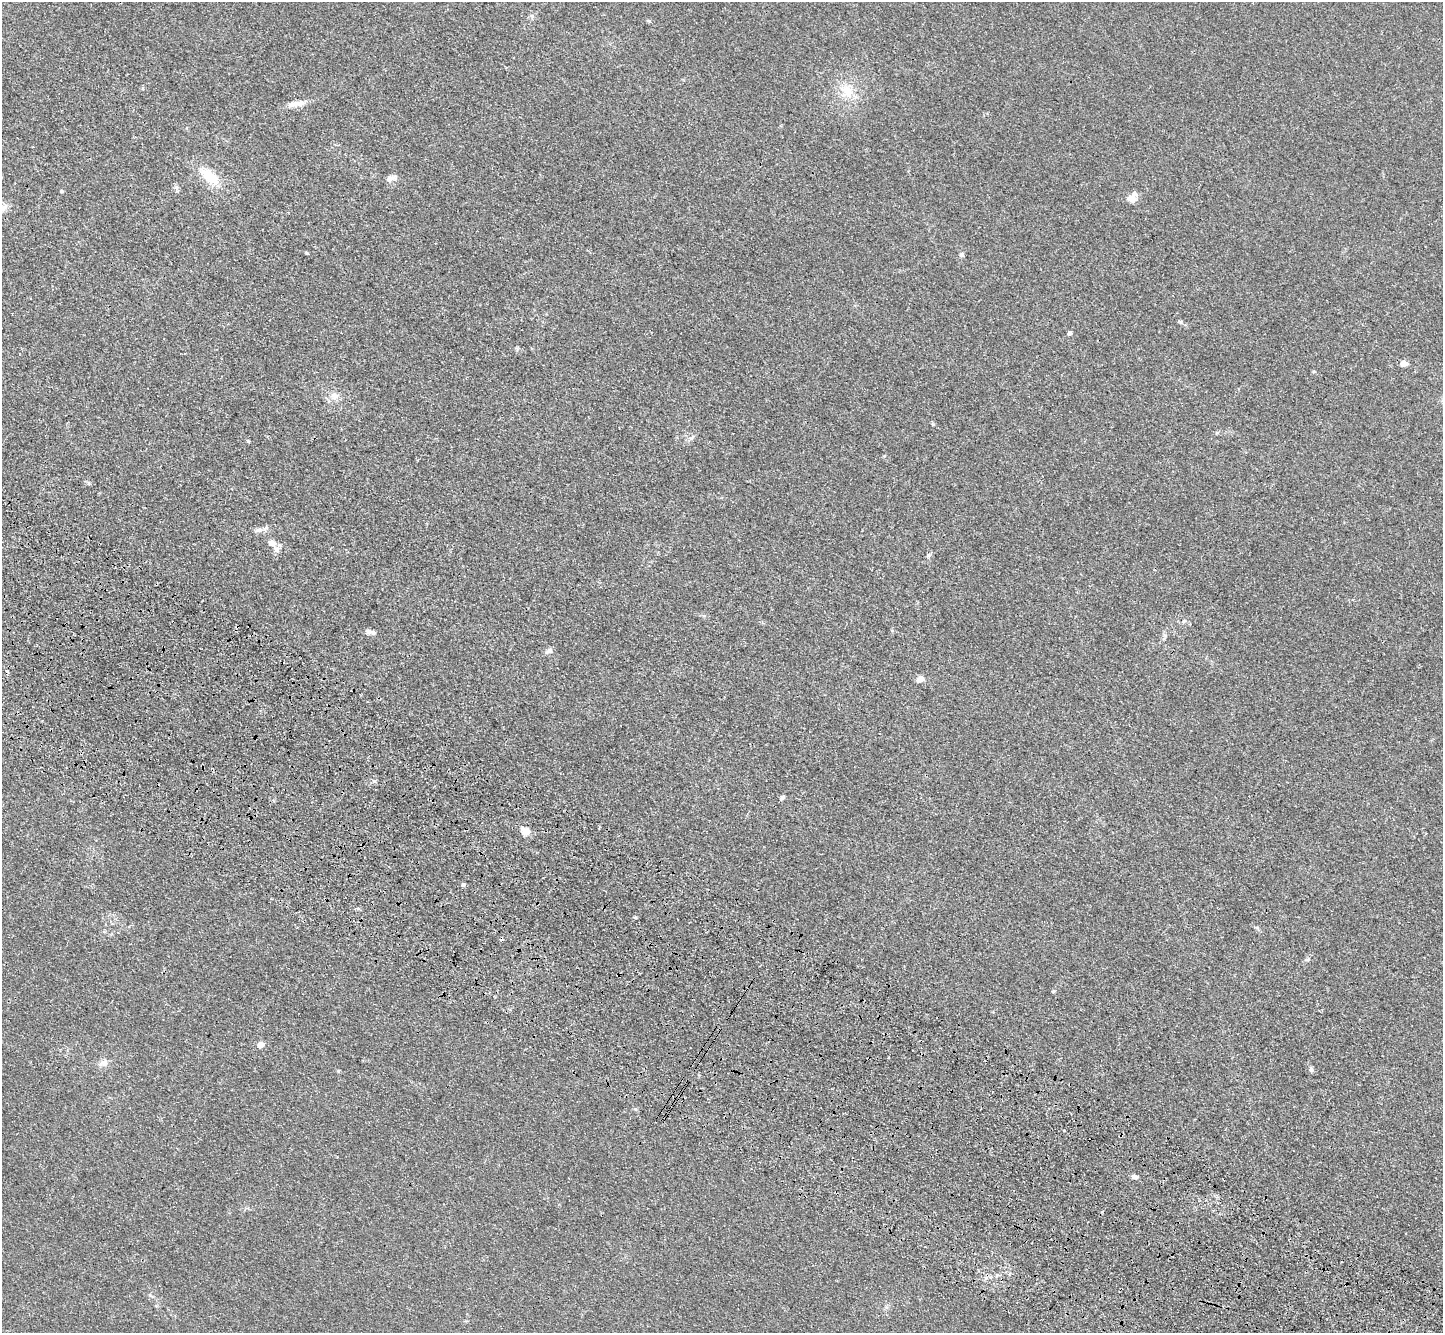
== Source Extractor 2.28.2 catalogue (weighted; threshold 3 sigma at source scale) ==
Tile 6 of 4 x 4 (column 2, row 2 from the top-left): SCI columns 1510-2950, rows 3054-4384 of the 5900 x 5969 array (HDU 1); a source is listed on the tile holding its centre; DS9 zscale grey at full resolution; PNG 1445 x 1335 px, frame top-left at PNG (2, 2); no overlay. Shown black and unused: <1% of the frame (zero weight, under 3 of 4 exposures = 6% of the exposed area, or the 3 px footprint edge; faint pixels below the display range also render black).
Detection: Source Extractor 2.28.2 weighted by HDU 2 'WHT'; one run over the whole footprint, this tile lists its part. Background 0.0123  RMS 0.0047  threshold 0.021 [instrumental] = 3 sigma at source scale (4.5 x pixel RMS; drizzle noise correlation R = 1.50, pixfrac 1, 0.05/0.05 arcsec/px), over >= 5 px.
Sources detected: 36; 1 cosmic-ray / hot-pixel residue — not listed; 2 inside a brighter listed object's ellipse — not listed separately; the other 33 listed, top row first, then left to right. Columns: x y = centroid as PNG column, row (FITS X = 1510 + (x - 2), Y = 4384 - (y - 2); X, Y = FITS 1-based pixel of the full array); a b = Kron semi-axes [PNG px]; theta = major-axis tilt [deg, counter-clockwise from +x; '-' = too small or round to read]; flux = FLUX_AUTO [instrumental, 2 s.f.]
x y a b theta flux
847 91 17 14 -73 8.9
299 103 19 8 5 3.5
210 177 31 13 -42 11
390 178 13 7 22 2.4
176 188 11 5 -83 1.1
62 191 4 3 - 0.64
1131 199 11 8 -20 3.2
4 207 12 6 51 2.1
962 254 7 6 - 0.94
1070 333 4 4 - 1.6
1403 363 9 6 -1 2.5
334 395 12 7 -34 2.7
248 441 5 4 - 0.51
259 530 14 5 15 2
272 543 8 7 - 2.7
276 549 9 7 -65 1.9
928 555 7 4 70 0.91
369 632 12 6 -16 1.8
549 650 9 7 37 1.4
920 679 8 6 16 3.2
375 781 6 4 -71 0.68
782 798 6 5 - 1.2
525 831 13 10 3 3
463 885 4 4 - 1.4
1307 960 8 3 13 0.72
1053 991 5 3 - 0.43
260 1045 8 7 - 2.5
888 1058 3 3 - 0.72
104 1063 11 8 -61 2.3
1311 1069 7 5 -87 1.1
338 1071 5 4 - 0.48
1064 1130 3 2 - 0.56
1135 1177 8 6 -11 1.3
Unlisted compact peaks at least as high as the median listed source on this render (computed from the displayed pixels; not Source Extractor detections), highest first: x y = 1181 322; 933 424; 307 253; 635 917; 649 21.